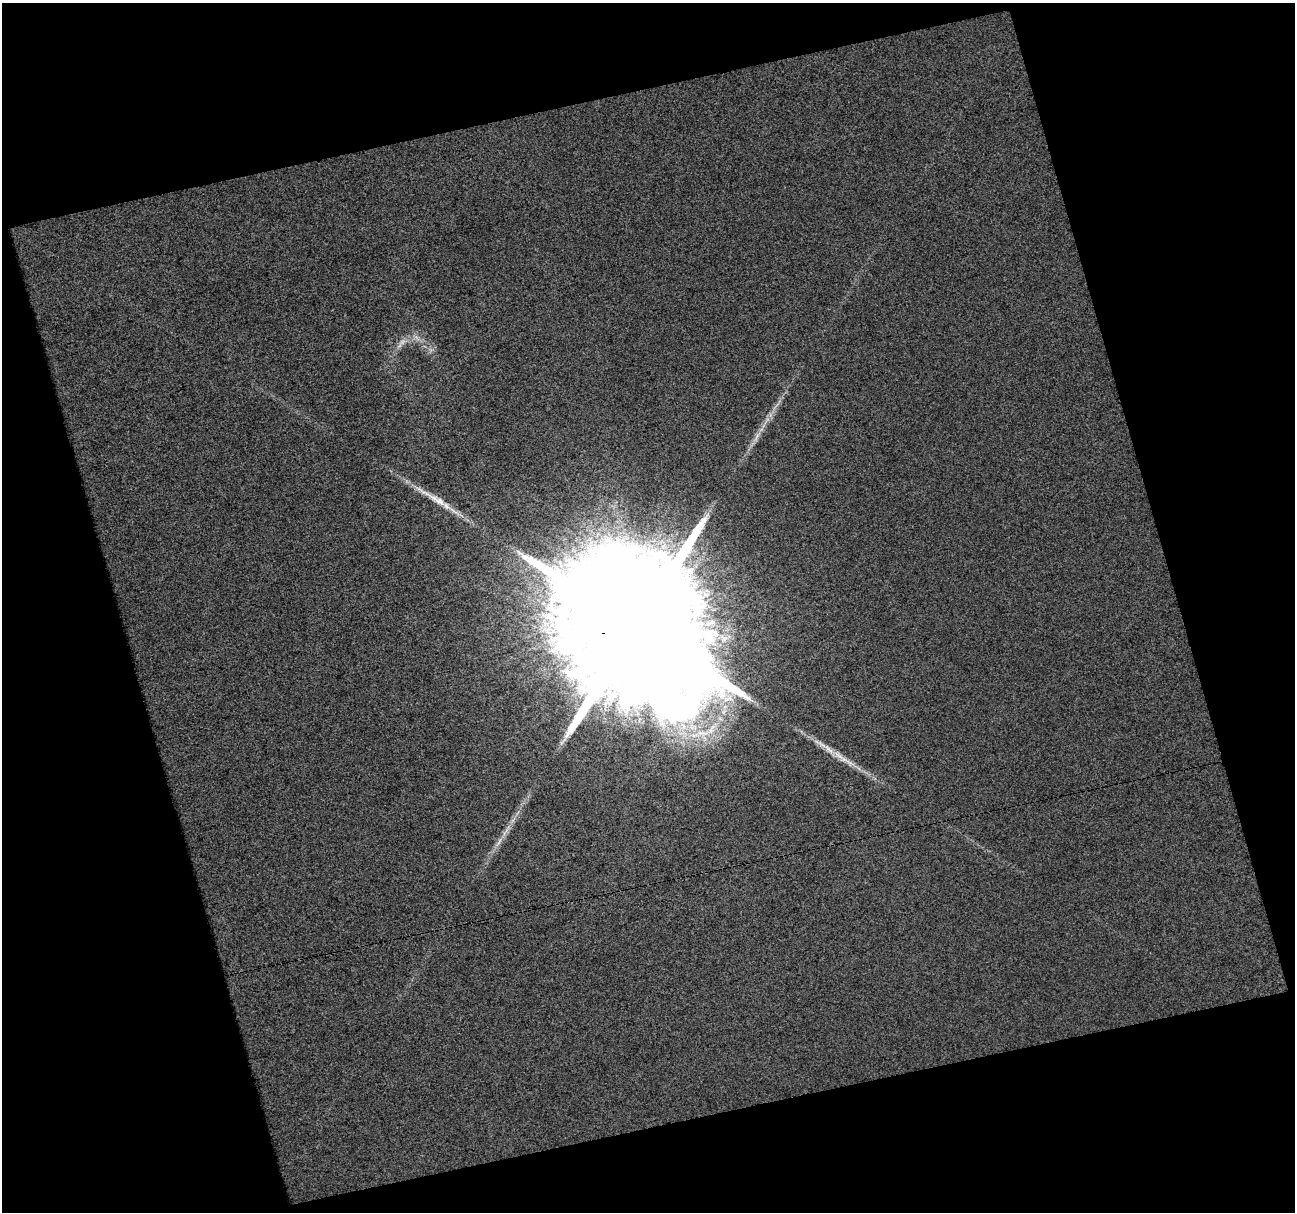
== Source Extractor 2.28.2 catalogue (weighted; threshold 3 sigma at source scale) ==
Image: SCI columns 1-1293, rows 23-1232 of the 1293 x 1251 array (HDU 1 of 3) = the unmasked area's bounding box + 8 px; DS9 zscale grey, full resolution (1 PNG px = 1 image px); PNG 1297 x 1214 px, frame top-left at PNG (2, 3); no overlay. Shown black and unused: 34% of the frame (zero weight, under 3 of 4 exposures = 1% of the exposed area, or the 3 px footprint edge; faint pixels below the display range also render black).
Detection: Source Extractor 2.28.2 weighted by HDU 2 'WHT'. Background 0.2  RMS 0.39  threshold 1.75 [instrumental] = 3 sigma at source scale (4.5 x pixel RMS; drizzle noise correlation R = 1.50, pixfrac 1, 0.0396/0.0396 arcsec/px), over >= 5 px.
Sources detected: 6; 1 too faint to see at this stretch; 1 long thin detection or spike segment (spike, bleed or trail) — not listed; the other 4 listed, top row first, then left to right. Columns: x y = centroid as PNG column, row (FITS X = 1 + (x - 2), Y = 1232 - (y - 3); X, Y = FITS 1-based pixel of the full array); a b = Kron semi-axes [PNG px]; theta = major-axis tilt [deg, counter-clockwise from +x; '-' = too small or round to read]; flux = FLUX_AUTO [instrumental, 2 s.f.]
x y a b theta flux
757 436 20 5 62 2.9e+02
638 626 56 33 7 4.2e+06
839 755 21 7 -37 4.4e+02
499 842 17 4 60 2.3e+02
Overlapping masked pixels (flux is a lower limit): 1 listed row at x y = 638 626